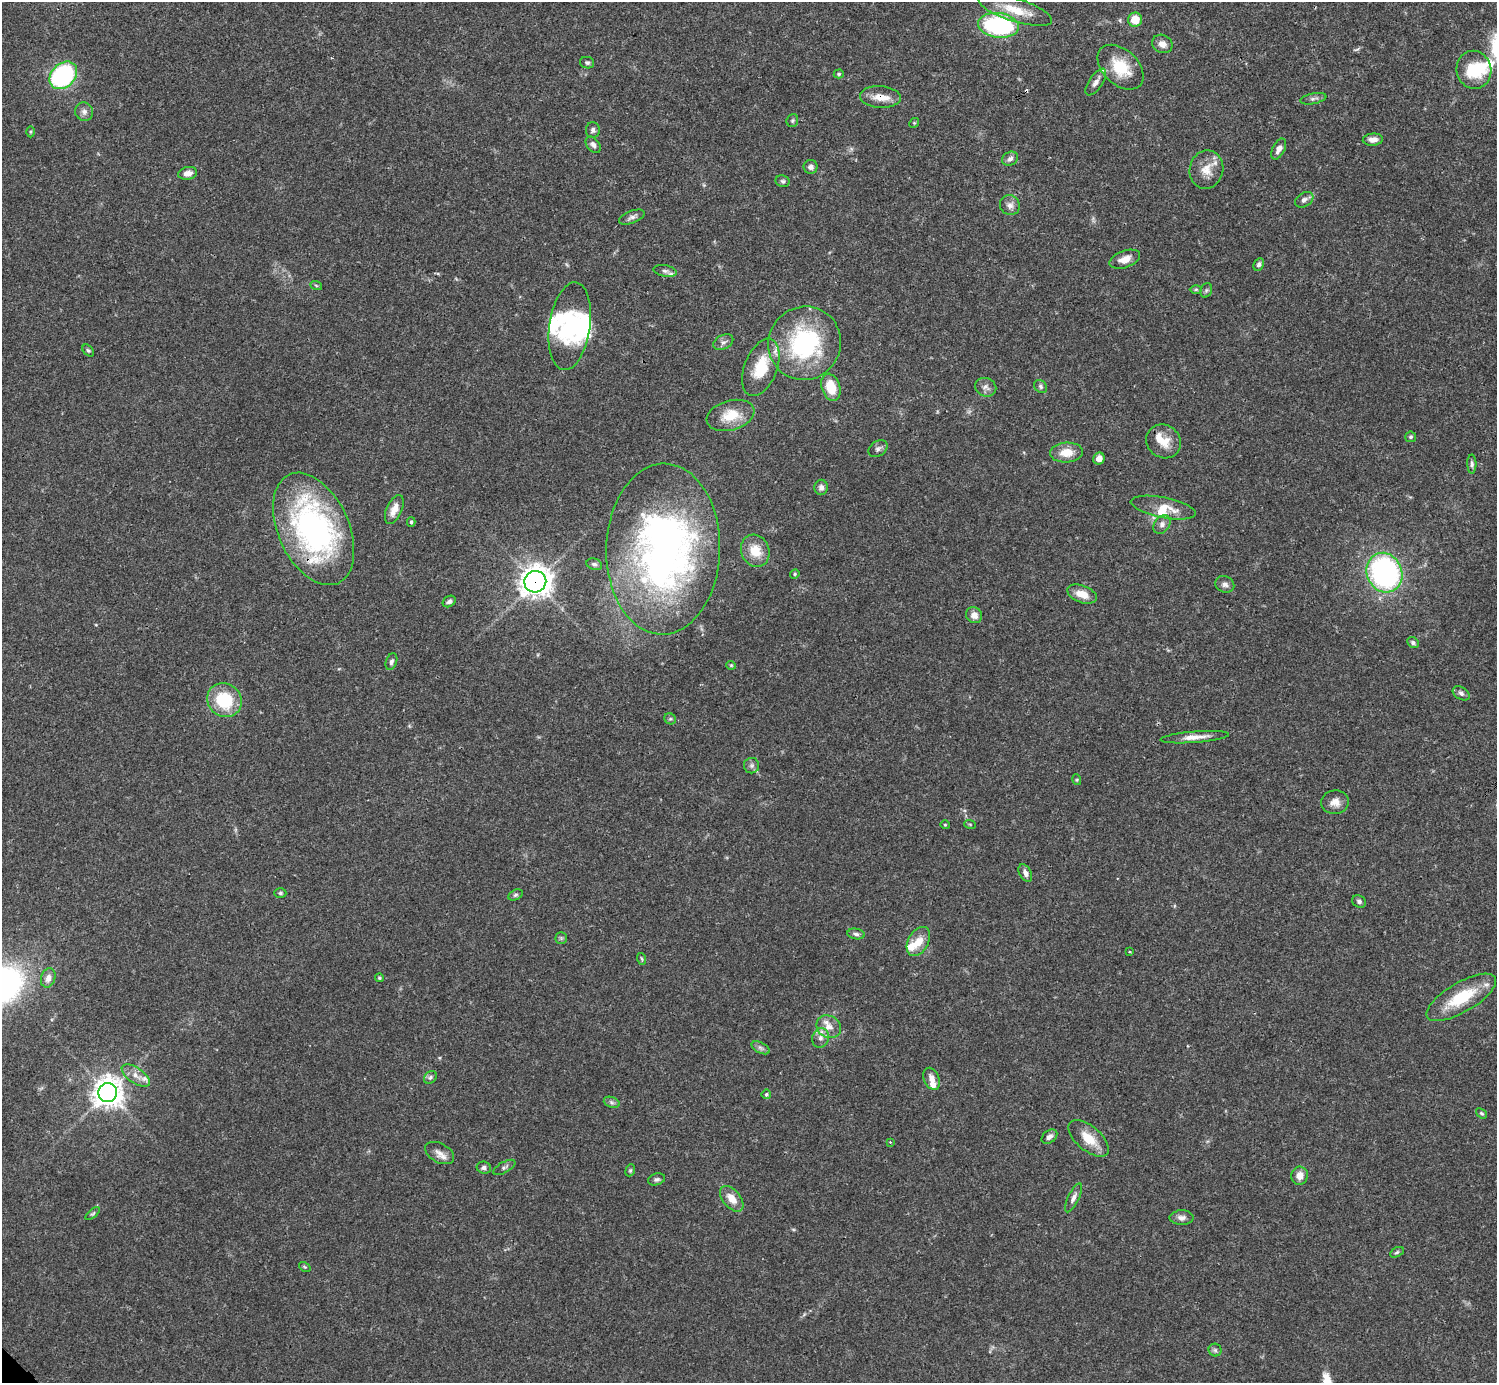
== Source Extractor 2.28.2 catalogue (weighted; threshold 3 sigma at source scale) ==
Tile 10 of 4 x 4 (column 2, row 3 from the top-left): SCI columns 1495-2989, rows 1539-2919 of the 5982 x 5981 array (HDU 1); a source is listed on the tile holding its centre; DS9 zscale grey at full resolution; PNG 1499 x 1385 px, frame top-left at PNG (2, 2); each listed source drawn as its Kron ellipse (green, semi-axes under 4 px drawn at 4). Shown black and unused: <1% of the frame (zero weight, under 3 of 4 exposures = <1% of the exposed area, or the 3 px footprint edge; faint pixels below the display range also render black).
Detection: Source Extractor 2.28.2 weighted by HDU 2 'WHT'; one run over the whole footprint, this tile lists its part. Background 0.041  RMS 0.0027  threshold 0.012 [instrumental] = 3 sigma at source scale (4.5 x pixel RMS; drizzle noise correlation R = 1.50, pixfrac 1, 0.05/0.05 arcsec/px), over >= 5 px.
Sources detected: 130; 4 inside a brighter object's white glare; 1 cosmic-ray / hot-pixel residue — neither listed nor drawn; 10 inside a brighter listed object's ellipse — not listed separately; the other 115 listed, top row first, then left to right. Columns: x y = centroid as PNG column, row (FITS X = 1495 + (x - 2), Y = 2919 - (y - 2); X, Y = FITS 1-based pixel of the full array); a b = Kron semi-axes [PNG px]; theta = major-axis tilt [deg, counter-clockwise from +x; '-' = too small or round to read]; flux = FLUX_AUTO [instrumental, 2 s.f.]
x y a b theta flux
1015 10 38 11 -17 6.7
1135 20 7 7 - 4.3
998 25 20 12 -7 37
1162 44 10 9 - 1.9
587 63 7 5 -11 0.63
1120 67 27 17 -43 9.1
1474 70 19 17 -76 9
839 74 5 4 - 0.39
63 75 15 12 45 35
1096 82 15 6 55 1.6
880 97 20 11 -4 3.5
1313 99 13 5 11 0.84
84 112 9 8 - 1.2
792 120 6 5 - 0.44
914 123 5 4 - 0.3
593 130 8 7 - 0.83
30 132 5 3 - 0.3
1373 140 10 6 4 1.6
593 145 9 6 -53 0.9
1279 149 11 6 62 1.5
1010 159 8 6 29 0.97
811 167 7 7 - 1
1206 170 19 16 75 4.1
188 173 9 6 13 1.7
783 181 7 6 - 0.56
1304 200 10 7 32 1
1010 205 10 9 - 1.5
632 217 13 6 21 1.1
1125 259 16 8 20 2.5
1259 264 6 5 - 0.64
665 271 12 5 -10 0.89
316 285 6 3 -20 0.34
1196 289 6 4 1 0.37
1206 290 7 5 69 0.54
570 326 44 20 82 19
723 342 10 7 26 1.1
805 343 37 36 - 34
88 351 7 4 -47 0.44
761 367 30 16 69 8.9
1040 386 7 5 -47 0.65
831 387 14 9 -72 6.1
986 387 11 9 -22 1.3
731 415 24 15 16 6.3
1411 437 5 5 - 0.45
1164 441 18 16 -36 4.5
878 449 10 7 36 0.96
1066 452 16 10 4 4.2
1099 459 6 5 - 1.9
1472 464 9 4 -90 0.67
821 487 8 7 - 0.96
1163 508 33 10 -11 4.8
394 509 15 7 66 2.6
411 522 5 4 - 0.37
1162 524 10 7 53 1.2
314 529 59 35 -66 71
663 549 85 57 89 130
755 551 16 14 -66 5.1
594 564 8 5 -17 0.63
1384 573 20 17 -65 60
795 574 5 4 - 0.36
535 582 11 10 - 300
1225 584 10 8 -25 1.2
1082 594 15 8 -20 3.2
449 601 7 5 34 0.68
974 615 8 7 - 1.8
1413 643 6 5 - 0.59
391 662 8 5 70 0.74
731 665 5 4 - 0.3
1461 693 9 6 -32 0.85
224 700 18 16 -39 14
670 719 6 5 - 0.46
1195 737 34 5 5 2.8
752 766 8 7 - 0.88
1077 780 5 3 - 0.29
1335 802 14 11 6 2.3
970 824 6 3 -19 0.29
945 825 5 3 - 0.22
1025 873 9 5 -61 1.3
280 893 6 4 0 0.49
515 895 8 5 27 0.51
1359 901 7 6 - 0.69
856 934 8 5 -9 0.81
561 938 5 5 - 0.46
918 942 16 10 60 3.5
1130 952 3 2 - 0.22
642 959 6 3 -71 0.32
48 978 10 7 72 1.7
379 978 4 4 - 0.39
1461 997 39 15 30 12
829 1027 13 11 -32 2.9
821 1038 10 8 73 1.6
761 1048 10 5 -27 0.83
136 1075 16 7 -34 2.2
430 1077 7 5 45 0.62
932 1079 11 7 -66 2
108 1093 9 9 - 350
766 1094 5 4 - 0.42
612 1102 8 5 -20 0.66
1482 1113 6 4 -38 0.45
1049 1137 9 6 38 1.2
1089 1138 24 12 -40 5.2
890 1142 3 3 - 0.21
440 1153 15 9 -28 2
504 1167 12 5 29 0.8
484 1168 7 6 - 0.79
630 1170 6 4 69 0.39
1300 1176 9 8 - 2.3
656 1179 9 6 19 0.68
1073 1198 16 5 64 1.2
732 1199 15 8 -49 3.3
93 1214 9 4 38 0.48
1182 1218 12 7 1 1.3
1397 1252 7 4 30 0.46
305 1267 6 4 -34 0.33
1215 1350 6 6 - 0.61
Overlapping masked pixels (flux is a lower limit): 3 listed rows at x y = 880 97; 314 529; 535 582